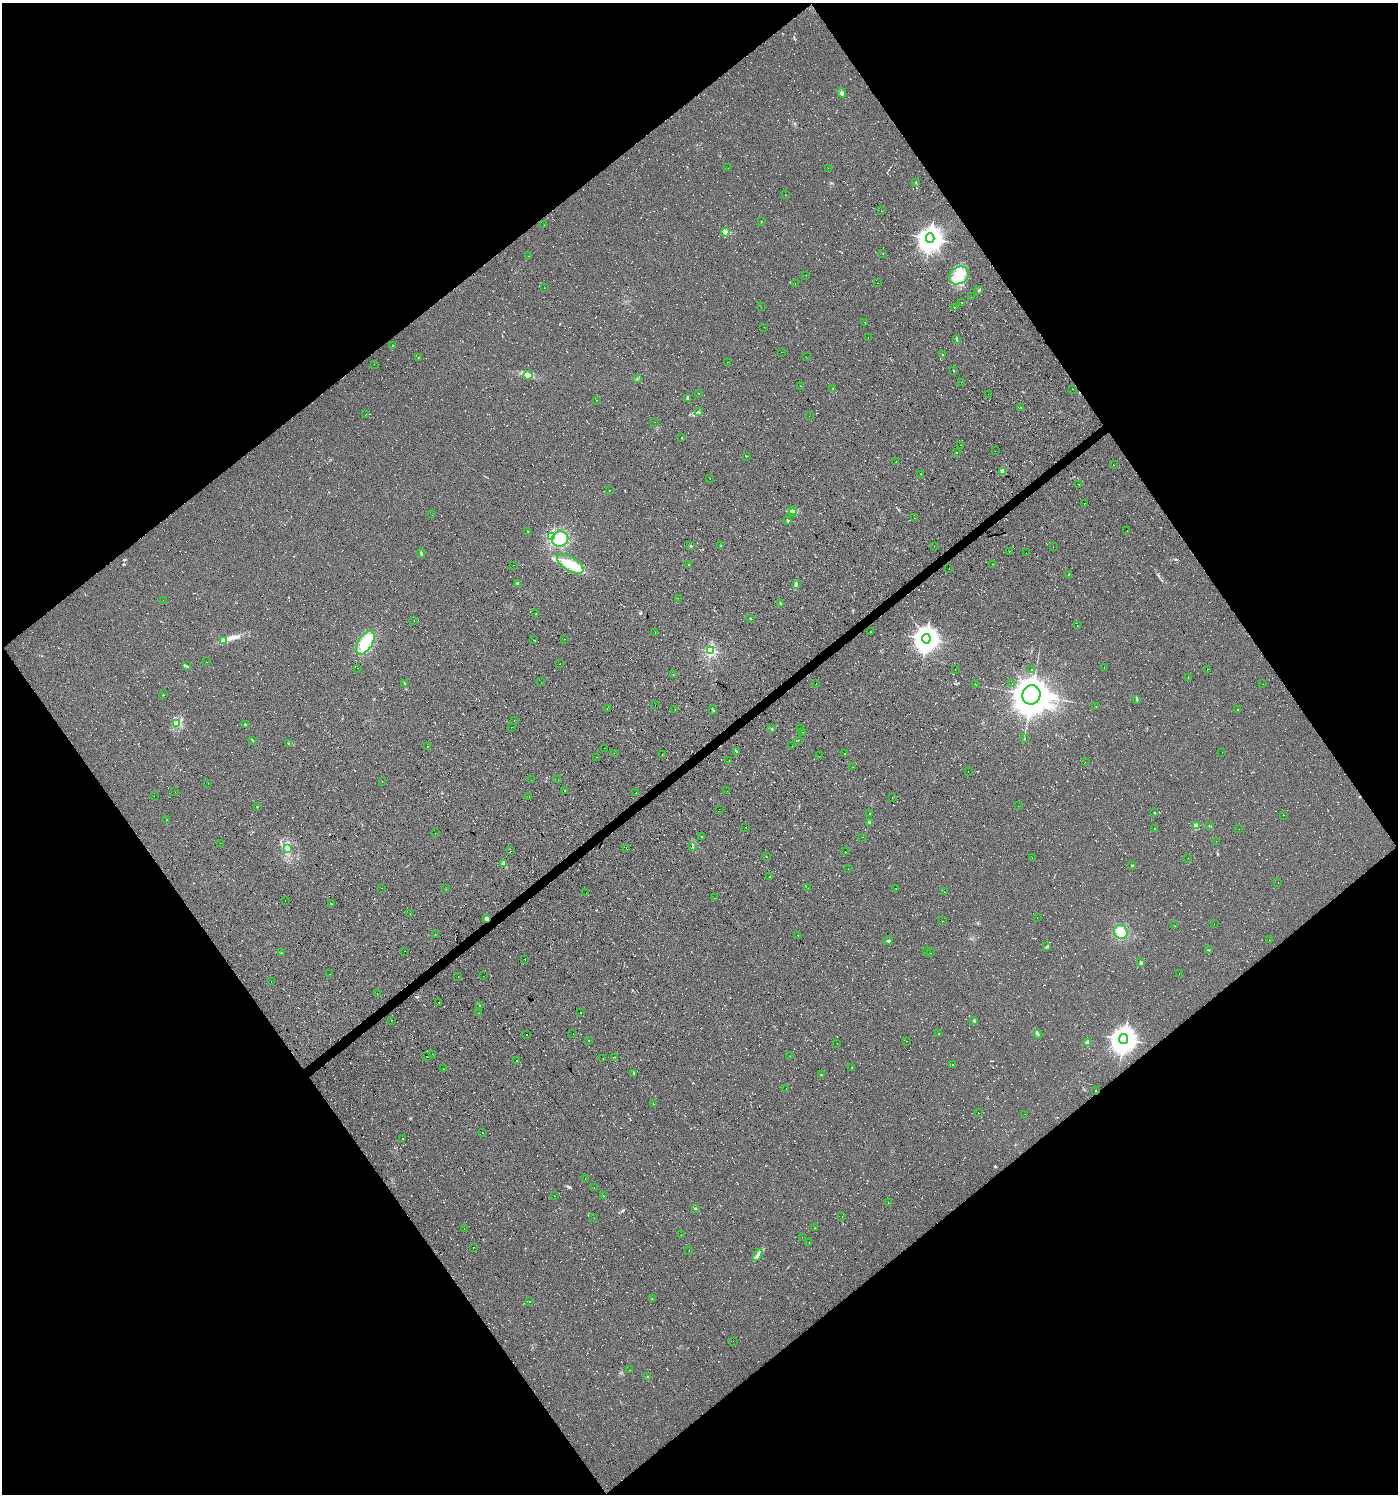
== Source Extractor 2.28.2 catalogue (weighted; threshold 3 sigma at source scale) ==
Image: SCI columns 130-5712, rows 1-5968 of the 5906 x 5968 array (HDU 1 of 3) = the unmasked area's bounding box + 8 px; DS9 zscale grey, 4 x 4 block average (1 PNG px = mean of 4 x 4 image px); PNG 1400 x 1496 px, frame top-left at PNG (2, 3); each listed source drawn as its Kron ellipse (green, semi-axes under 4 px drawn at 4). Shown black and unused: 50% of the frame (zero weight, under 2 of 3 exposures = <1% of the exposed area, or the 3 px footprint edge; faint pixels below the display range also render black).
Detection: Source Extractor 2.28.2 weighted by HDU 2 'WHT'. Background 0.03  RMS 0.013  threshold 0.0577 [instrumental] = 3 sigma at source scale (4.5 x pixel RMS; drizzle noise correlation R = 1.50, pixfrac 1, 0.0396/0.0396 arcsec/px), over >= 5 px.
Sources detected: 348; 2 too faint to see at this stretch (4 x 4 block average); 1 inside a brighter object's white glare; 55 cosmic-ray / hot-pixel residue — neither listed nor drawn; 2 coinciding with a brighter row at this scale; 7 inside a brighter listed object's ellipse — not listed separately; the other 281 listed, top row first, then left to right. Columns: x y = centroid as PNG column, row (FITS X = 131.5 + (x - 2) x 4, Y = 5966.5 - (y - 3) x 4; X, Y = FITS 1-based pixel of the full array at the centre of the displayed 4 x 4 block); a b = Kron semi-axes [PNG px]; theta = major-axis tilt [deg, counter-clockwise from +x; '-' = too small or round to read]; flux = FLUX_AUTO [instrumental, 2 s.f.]
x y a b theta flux
842 93 5 3 - 14
728 168 2 2 - 6.8
828 168 2 2 - 5.4
916 182 2 2 - 2.2
786 195 2 2 - 5.1
882 211 2 2 - 27
761 221 2 2 - 1.8
544 225 2 2 - 2.7
725 232 4 3 - 21
930 238 4 4 - 5100
883 253 2 2 - 2.2
529 256 2 2 - 1.6
806 275 2 2 - 4
959 275 11 8 30 110
795 283 2 2 - 1.2
877 283 2 2 - 8.8
544 288 2 2 - 1.5
978 291 3 2 - 8
971 297 2 2 - 1.1
961 302 2 2 - 4
761 307 2 2 - 1.4
954 308 2 2 - 8.7
865 322 2 2 - 12
764 327 2 2 - 1.5
868 337 2 2 - 5.8
957 340 3 2 - 6.3
392 346 2 2 - 3.9
781 352 2 2 - 6.1
942 354 2 2 - 13
806 357 2 2 - 1.2
418 358 2 2 - 2.5
727 362 2 2 - 3.1
374 364 2 2 - 0.77
953 370 2 2 - 10
528 376 4 3 - 19
637 378 2 2 - 2.8
961 382 2 2 - 0.94
800 386 2 2 - 2.1
833 388 2 2 - 3.4
1072 389 2 2 - 4.1
699 393 2 2 - 2
988 394 2 2 - 5.1
688 398 3 2 - 12
597 400 2 2 - 16
1021 408 2 2 - 2.1
699 411 2 2 - 2.8
366 414 2 2 - 0.9
809 416 2 2 - 1.1
654 422 2 2 - 1
682 438 2 2 - 5.3
960 445 2 2 - 17
995 451 2 2 - 3.8
956 452 2 2 - 16
746 456 2 2 - 1.4
896 462 2 2 - 1.5
1114 465 2 2 - 12
1003 471 2 2 - 170
921 474 2 2 - 1.8
710 479 2 2 - 11
1079 484 2 2 - 5
609 490 2 2 - 1.4
1085 503 2 2 - 8.2
793 510 2 2 - 15
793 513 2 2 - 1.6
432 515 2 2 - 11
914 518 2 2 - 1.5
787 520 3 2 - 3.6
528 531 2 2 - 1.5
1127 531 2 2 - 3.7
552 536 2 2 - 890
560 539 8 7 - 140
691 546 2 2 - 6.3
721 546 2 2 - 3.4
934 546 2 2 - 1.6
1053 547 2 2 - 8.8
1009 551 2 2 - 1.9
421 553 5 2 - 9.4
1026 553 2 2 - 6.6
570 564 15 7 -32 120
993 564 2 2 - 1.4
513 565 2 2 - 2.1
689 565 2 2 - 4.5
949 569 2 2 - 8.1
1069 575 2 2 - 22
517 584 3 2 - 7
796 584 4 2 - 20
678 598 2 2 - 18
163 600 2 2 - 1.1
781 604 2 2 - 4.3
536 614 2 2 - 2.2
750 618 2 2 - 5.2
414 621 2 2 - 2.9
1077 625 2 2 - 33
871 632 2 2 - 3.6
655 633 2 2 - 18
565 639 2 2 - 4.2
926 639 4 4 - 4900
224 640 3 2 - 11
534 640 2 2 - 1.9
365 643 13 7 58 170
710 651 2 2 - 1100
206 662 2 2 - 0.99
560 664 2 2 - 7.6
186 666 3 2 - 6.7
1104 667 2 2 - 12
357 668 2 2 - 1.6
955 669 2 2 - 10
1031 669 2 2 - 13
1207 669 2 2 - 1.7
673 675 2 2 - 2.5
1188 678 2 2 - 3
541 682 2 2 - 0.89
404 683 3 2 - 4.3
816 684 2 2 - 3.9
975 684 2 2 - 1.6
1012 684 2 2 - 4
1263 684 2 2 - 0.77
163 695 2 2 - 2.6
1031 695 10 9 - 14000
1137 700 2 2 - 4.5
655 705 2 2 - 1.3
1096 707 2 2 - 1.8
607 708 2 2 - 8.9
675 709 2 2 - 1.3
1238 709 2 2 - 10
713 710 5 2 - 6.6
514 720 2 2 - 7.3
177 723 2 2 - 5.1
245 724 2 2 - 13
511 727 2 2 - 14
772 729 2 2 - 4.2
800 729 2 2 - 9.7
803 732 2 2 - 5.7
1025 738 2 2 - 11
252 740 3 2 - 4.2
798 740 2 2 - 14
288 743 2 2 - 3
427 746 2 2 - 2.1
792 746 2 2 - 1.8
604 748 2 2 - 1
737 752 4 2 - 5.6
1222 752 2 2 - 6.3
614 753 2 2 - 4.1
845 754 2 2 - 13
662 755 2 2 - 12
819 756 2 2 - 6.7
597 757 2 2 - 7.8
729 761 2 2 - 1.9
1085 762 2 2 - 1.5
853 767 2 2 - 1.3
968 772 2 2 - 1.2
531 780 2 2 - 2
558 780 2 2 - 1.2
382 782 2 2 - 2
208 783 2 2 - 1
565 790 2 2 - 8.1
727 791 2 2 - 11
175 792 2 2 - 1.1
636 793 2 2 - 3.6
154 796 2 2 - 3.7
529 797 2 2 - 9.1
892 798 2 2 - 8.3
1018 806 2 2 - 16
257 807 2 2 - 9.1
719 809 2 2 - 1
1154 812 2 2 - 12
870 813 2 2 - 6.4
1284 815 2 2 - 1.6
166 819 2 2 - 1.2
869 822 3 2 - 3.2
1196 826 3 3 - 78
1209 826 2 2 - 3.6
746 827 2 2 - 32
1154 829 2 2 - 31
1239 829 2 2 - 1.3
435 833 2 2 - 1.3
702 837 2 2 - 4.7
863 837 2 2 - 5.6
1216 841 2 2 - 1.3
220 843 2 2 - 1.3
692 847 2 2 - 3.5
287 849 3 3 - 18
627 849 2 2 - 53
511 851 2 2 - 19
846 852 2 2 - 7.8
766 856 2 2 - 4.1
1032 858 2 2 - 4.6
1188 858 2 2 - 1.4
504 864 2 2 - 160
1132 865 3 2 - 7.9
848 868 2 2 - 1.4
770 877 2 2 - 2.1
1278 883 2 2 - 1.1
382 888 2 2 - 2.6
808 888 2 2 - 0.82
896 888 2 2 - 4.7
446 889 2 2 - 1.5
944 892 2 2 - 1.7
586 893 2 2 - 11
714 898 2 2 - 2.5
285 900 2 2 - 1.6
331 904 2 2 - 7.6
410 914 2 2 - 29
486 918 2 2 - 94
1037 918 2 2 - 1.1
943 921 2 2 - 1.8
1214 924 2 2 - 2.9
1175 926 2 2 - 3.1
1121 932 7 6 - 94
435 934 2 2 - 0.94
798 935 2 2 - 4.4
1269 940 2 2 - 1.5
888 941 4 2 - 11
1046 947 2 2 - 5.6
1208 950 2 2 - 4.2
404 951 2 2 - 5.4
926 951 2 2 - 1.1
281 953 2 2 - 4.5
930 953 2 2 - 9.4
525 959 2 2 - 11
1141 963 3 2 - 10
1179 973 2 2 - 9.4
330 974 2 2 - 8.2
483 976 2 2 - 2.2
458 977 2 2 - 6.8
271 981 2 2 - 8.5
377 994 2 2 - 8.8
439 1002 2 2 - 12
480 1005 2 2 - 2.9
478 1013 2 2 - 1.3
580 1013 2 2 - 6.3
391 1021 2 2 - 3.5
974 1021 2 2 - 33
573 1034 2 2 - 22
939 1034 2 2 - 3.7
1038 1034 4 2 - 7
527 1035 2 2 - 14
1124 1039 5 4 - 5700
589 1040 2 2 - 4
907 1041 2 2 - 12
837 1043 2 2 - 0.99
1087 1043 2 2 - 120
432 1054 2 2 - 8.8
427 1056 2 2 - 5
790 1056 2 2 - 12
615 1057 2 2 - 1.6
603 1059 2 2 - 1.5
517 1060 2 2 - 82
953 1064 2 2 - 20
852 1068 2 2 - 2.2
443 1069 2 2 - 2
634 1073 2 2 - 15
821 1075 2 2 - 5.7
786 1088 2 2 - 2.8
1096 1091 2 2 - 8.2
653 1104 2 2 - 5.1
978 1112 2 2 - 1.1
1025 1114 2 2 - 1.1
482 1133 2 2 - 8.1
402 1138 2 2 - 54
585 1178 2 2 - 1.3
594 1188 2 2 - 1.5
603 1195 2 2 - 22
554 1196 2 2 - 13
888 1202 2 2 - 1.5
695 1208 3 2 - 5.8
842 1217 2 2 - 1.5
594 1218 2 2 - 3.3
814 1228 2 2 - 0.95
464 1229 2 2 - 2.3
681 1235 2 2 - 1.4
802 1237 2 2 - 5.7
809 1242 2 2 - 3.4
473 1247 2 2 - 13
689 1251 2 2 - 1.2
758 1255 7 3 60 23
652 1299 3 2 - 4.1
529 1301 2 2 - 1.6
733 1341 2 2 - 1.5
630 1370 2 2 - 3.6
648 1377 2 2 - 3.6
Overlapping masked pixels (flux is a lower limit): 1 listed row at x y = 486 918
Diffuse or blended objects may show on this block-average render without a row.